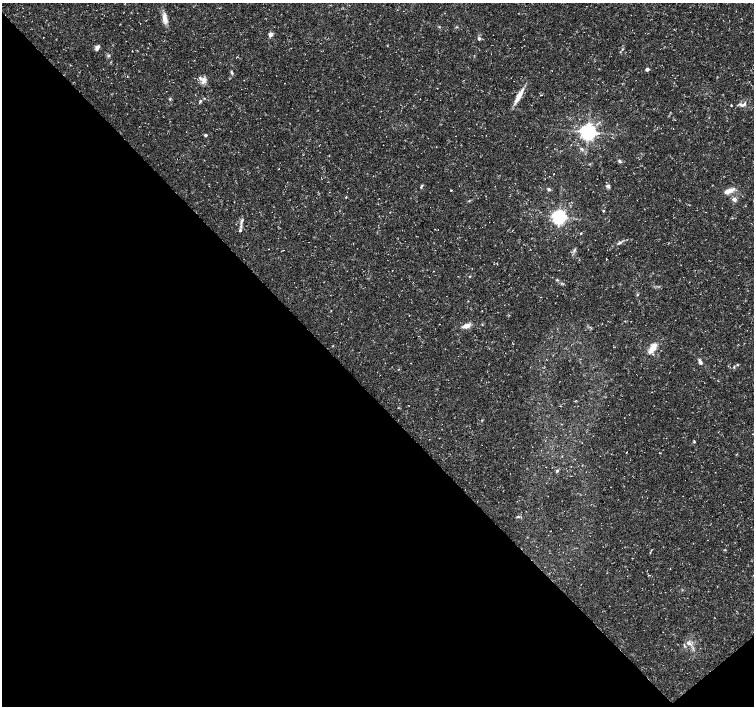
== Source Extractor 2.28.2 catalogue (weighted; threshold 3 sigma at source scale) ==
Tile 14 of 4 x 4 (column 2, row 4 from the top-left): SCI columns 1508-3011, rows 212-1618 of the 6018 x 5987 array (HDU 1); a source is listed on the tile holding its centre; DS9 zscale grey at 2 x 2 block average (1 PNG px = mean of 2 x 2 image px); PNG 756 x 708 px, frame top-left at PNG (2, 3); no overlay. Shown black and unused: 45% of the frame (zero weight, under 3 of 5 exposures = <1% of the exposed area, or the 3 px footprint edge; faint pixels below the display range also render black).
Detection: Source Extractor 2.28.2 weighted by HDU 2 'WHT'; one run over the whole footprint, this tile lists its part. Background 0.0226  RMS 0.0035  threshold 0.0157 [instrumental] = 3 sigma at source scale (4.5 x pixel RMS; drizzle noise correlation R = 1.50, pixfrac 1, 0.0396/0.0396 arcsec/px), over >= 5 px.
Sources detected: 45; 1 coinciding with a brighter row at this scale — not listed separately; the other 44 listed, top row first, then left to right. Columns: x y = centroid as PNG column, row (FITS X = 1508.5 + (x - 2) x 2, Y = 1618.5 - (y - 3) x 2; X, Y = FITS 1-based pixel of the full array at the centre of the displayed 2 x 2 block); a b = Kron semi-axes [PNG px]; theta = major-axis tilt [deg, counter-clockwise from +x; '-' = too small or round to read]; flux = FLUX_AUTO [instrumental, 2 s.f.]
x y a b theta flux
165 18 16 5 -84 5.8
456 27 3 3 - 0.63
270 34 3 2 - 10
479 38 4 4 - 1.5
98 47 6 4 22 2.8
622 49 3 2 - 0.62
108 56 3 3 - 0.89
647 69 2 2 - 4.5
231 73 5 3 - 1.1
204 80 9 6 61 4.4
519 96 21 4 61 8.6
170 99 3 3 - 0.83
200 101 4 3 - 0.91
743 104 11 4 20 2.7
731 105 2 2 - 0.51
588 132 4 4 - 390
205 135 2 2 - 2.2
582 149 4 4 - 1.3
620 161 6 4 -59 1.3
422 185 3 3 - 0.69
608 186 5 4 - 1.8
549 189 4 3 - 1.6
451 190 3 2 - 0.46
729 191 15 5 22 5.7
346 197 3 2 - 0.45
734 199 6 5 - 2.2
603 211 3 3 - 0.66
559 217 4 4 - 280
241 222 8 3 74 2.1
240 230 4 3 - 1.2
581 233 3 2 - 0.7
619 243 5 3 - 1.6
392 270 2 2 - 0.25
470 276 3 2 - 0.51
637 295 3 3 - 0.56
467 326 10 5 17 4.5
652 348 14 6 55 8
700 362 8 3 -62 2.2
734 367 4 2 - 0.69
694 441 4 3 - 0.77
659 453 2 2 - 0.33
557 471 3 3 - 1.2
518 516 4 3 - 0.98
688 643 6 4 -55 2
Diffuse or blended objects may show on this block-average render without a row.